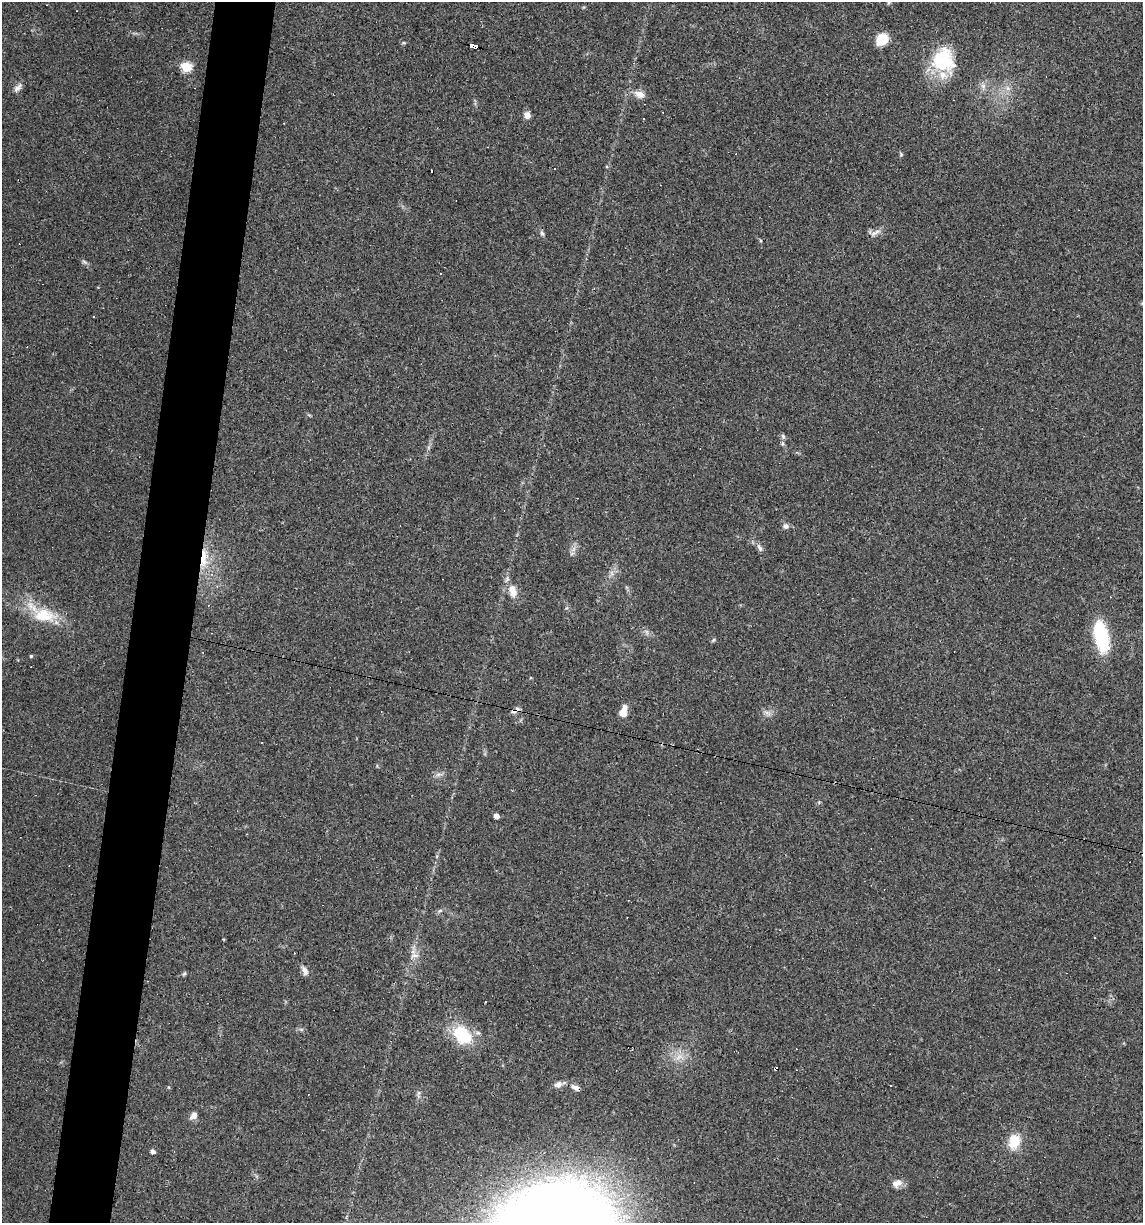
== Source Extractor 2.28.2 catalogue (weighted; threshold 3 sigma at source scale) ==
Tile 7 of 4 x 4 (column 3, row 2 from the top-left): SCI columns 2395-3535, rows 2445-3665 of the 4907 x 4887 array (HDU 1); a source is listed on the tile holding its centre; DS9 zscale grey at full resolution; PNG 1145 x 1225 px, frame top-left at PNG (2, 2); no overlay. Shown black and unused: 5% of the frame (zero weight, under 3 of 4 exposures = <1% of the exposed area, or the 3 px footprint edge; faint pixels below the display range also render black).
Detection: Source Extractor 2.28.2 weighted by HDU 2 'WHT'; one run over the whole footprint, this tile lists its part. Background 0.0582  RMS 0.0049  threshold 0.022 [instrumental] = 3 sigma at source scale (4.5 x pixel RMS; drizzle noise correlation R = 1.50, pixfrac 1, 0.05/0.05 arcsec/px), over >= 5 px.
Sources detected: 66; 15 cosmic-ray / hot-pixel residue — not listed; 2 inside a brighter listed object's ellipse — not listed separately; the other 49 listed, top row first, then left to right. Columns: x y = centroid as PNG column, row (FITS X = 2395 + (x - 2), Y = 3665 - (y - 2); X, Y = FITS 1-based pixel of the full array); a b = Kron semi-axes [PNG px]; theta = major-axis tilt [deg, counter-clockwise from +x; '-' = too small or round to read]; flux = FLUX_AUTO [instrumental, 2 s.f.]
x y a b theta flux
889 2 8 4 65 0.95
882 39 11 9 40 14
404 43 7 3 7 0.6
474 46 8 4 -14 79
943 60 31 29 -84 27
186 67 6 5 - 33
983 86 8 7 - 2
18 88 14 7 49 2.3
1008 88 7 6 - 1.9
639 94 13 8 -15 3.9
527 115 8 7 - 2.8
644 119 3 3 - 0.92
901 154 6 5 - 0.68
875 232 18 6 29 2.6
542 233 9 4 -65 1.1
85 262 9 5 -27 1.1
94 317 3 3 - 0.82
783 436 7 5 -68 1
782 443 6 4 -72 0.84
786 526 8 7 - 1.7
760 548 13 6 -60 2
573 549 7 5 88 1.7
204 558 31 10 86 12
612 573 8 5 -89 1.5
212 574 5 4 - 0.8
513 591 19 11 -75 6.1
44 615 35 19 -8 18
647 632 9 4 -81 1.1
1101 635 29 12 -79 38
713 640 7 4 45 0.65
31 656 4 4 - 0.59
623 711 13 7 74 5.3
767 713 11 6 -33 2.1
439 774 10 6 10 1.8
496 816 5 4 - 3
440 911 7 4 3 0.87
414 955 14 6 5 2.3
305 970 13 7 -62 2.4
184 974 7 4 62 0.74
301 1029 7 4 -18 0.82
462 1035 27 19 -45 21
679 1057 16 9 21 4.9
776 1069 4 3 - 5.4
558 1084 12 8 18 2.7
576 1087 12 7 -23 2.5
193 1116 11 8 48 2.6
1014 1142 18 13 75 11
153 1151 5 4 - 2
897 1183 12 9 26 3.8
Overlapping masked pixels (flux is a lower limit): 4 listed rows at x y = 474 46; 204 558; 776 1069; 576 1087
Isophote crosses this tile's border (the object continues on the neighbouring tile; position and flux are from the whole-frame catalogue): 1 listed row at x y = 889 2